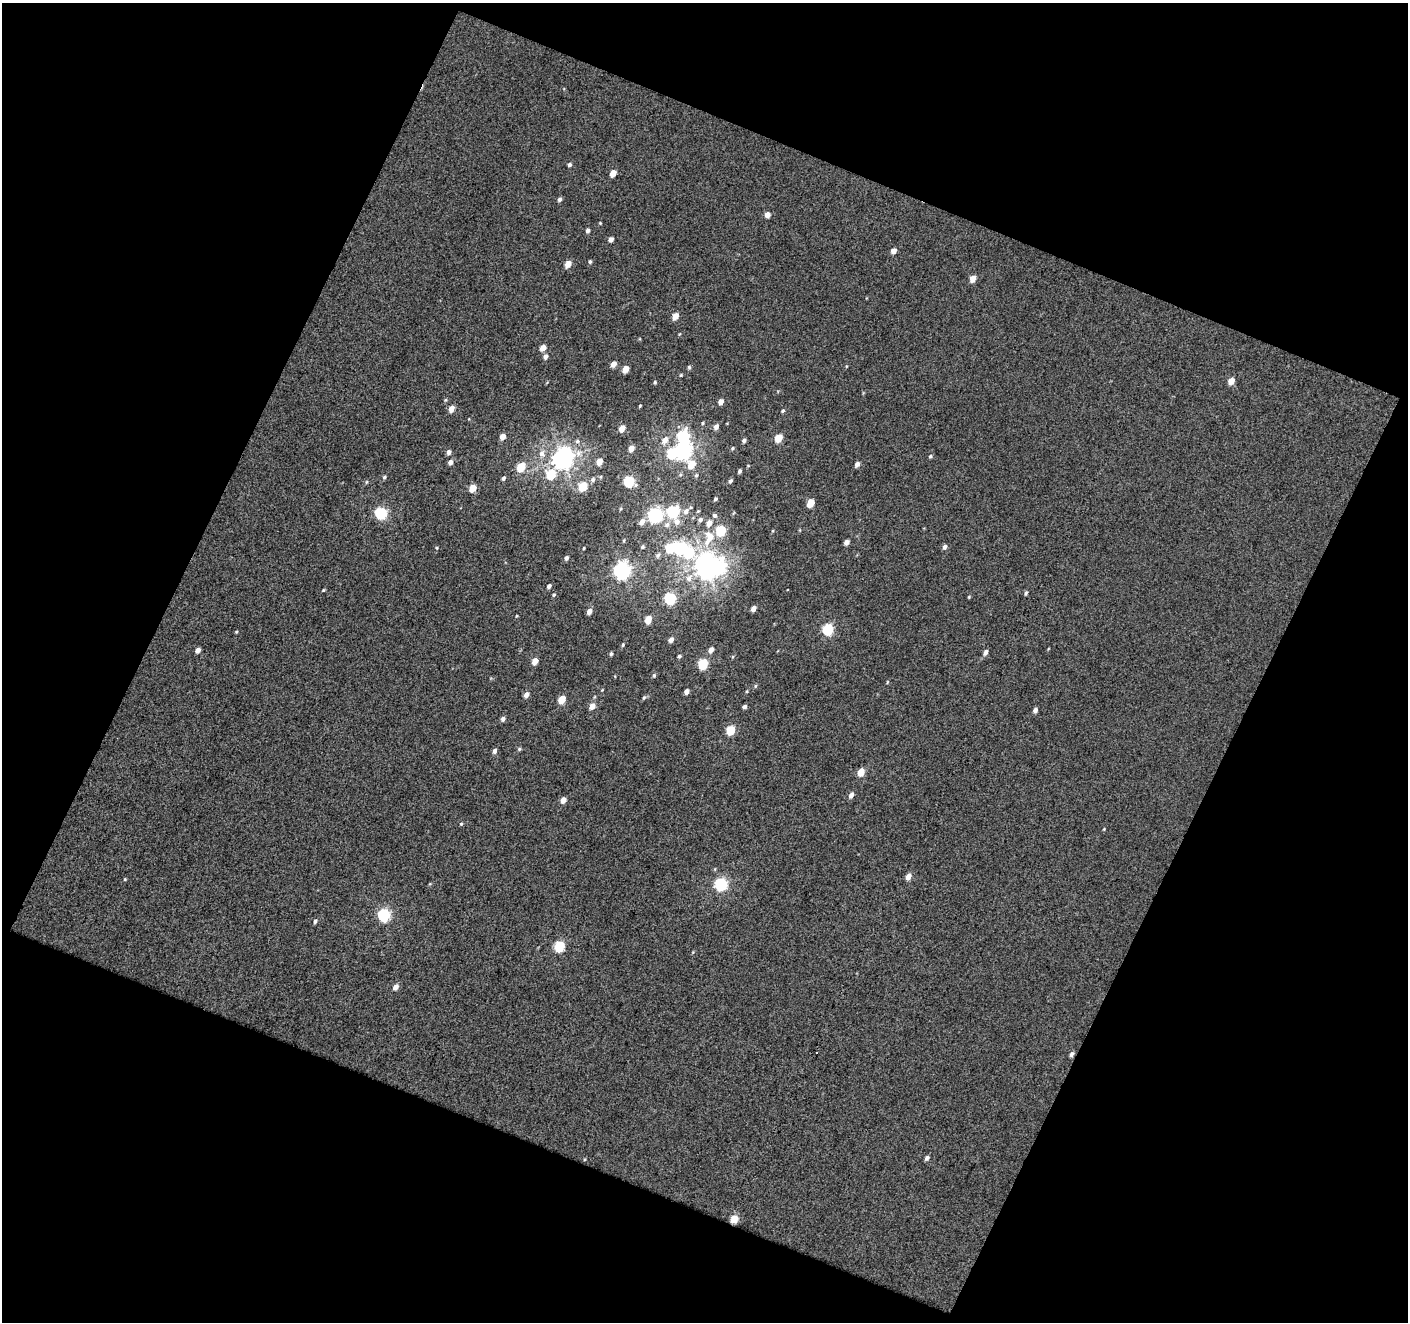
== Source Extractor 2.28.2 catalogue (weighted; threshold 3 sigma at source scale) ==
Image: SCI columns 1-1406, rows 59-1378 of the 1407 x 1433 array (HDU 1 of 3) = the unmasked area's bounding box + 8 px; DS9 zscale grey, full resolution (1 PNG px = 1 image px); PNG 1410 x 1324 px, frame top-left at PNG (2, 3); no overlay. Shown black and unused: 44% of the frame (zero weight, under 3 of 4 exposures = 1% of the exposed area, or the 3 px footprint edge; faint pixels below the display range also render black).
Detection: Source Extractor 2.28.2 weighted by HDU 2 'WHT'. Background -0.263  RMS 2.6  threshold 11.6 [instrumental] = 3 sigma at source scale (4.5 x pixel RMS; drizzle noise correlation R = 1.50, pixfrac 1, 0.0396/0.0396 arcsec/px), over >= 5 px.
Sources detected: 135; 5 inside a brighter object's white glare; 1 cosmic-ray / hot-pixel residue — not listed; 1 inside a brighter listed object's ellipse — not listed separately; the other 128 listed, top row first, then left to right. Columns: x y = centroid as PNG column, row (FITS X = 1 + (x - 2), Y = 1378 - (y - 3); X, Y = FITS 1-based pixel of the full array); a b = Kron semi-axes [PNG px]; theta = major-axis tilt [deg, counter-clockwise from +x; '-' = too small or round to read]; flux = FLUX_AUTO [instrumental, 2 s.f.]
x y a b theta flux
569 165 5 4 - 510
613 173 5 4 - 2900
559 199 5 4 - 650
767 215 5 4 - 1800
600 223 3 3 - 200
588 230 5 4 - 680
611 239 4 4 - 1200
894 251 5 4 - 1800
590 262 5 3 - 370
568 264 5 4 - 2700
973 278 5 4 - 2800
675 316 5 4 - 2700
543 348 5 4 - 2600
545 357 6 5 - 900
613 364 5 4 - 2100
689 367 5 5 - 360
625 369 5 4 - 3100
681 375 4 4 - 250
1231 381 5 4 - 3200
655 382 5 4 - 330
721 402 5 4 - 1700
640 406 3 3 - 230
451 409 6 5 - 2100
783 411 4 4 - 370
703 423 4 4 - 300
716 427 6 5 - 1200
622 428 5 4 - 2800
503 436 5 5 - 2200
778 438 5 5 - 5600
665 440 8 6 57 2000
744 440 4 4 - 720
577 441 6 5 - 570
631 448 5 4 - 2100
732 448 5 4 - 350
683 451 9 6 32 65000
449 452 5 4 - 1000
542 453 9 8 - 1400
930 456 5 4 - 370
563 458 8 7 - 150000
599 461 5 4 - 2800
450 462 5 5 - 1100
692 464 8 6 -54 5300
857 464 5 4 - 1100
521 467 6 5 - 8300
739 471 4 3 - 520
551 474 6 5 - 11000
696 475 5 4 - 390
384 477 5 5 - 390
503 478 5 4 - 560
593 479 7 5 62 540
629 481 6 5 - 18000
730 481 6 4 56 570
366 482 5 3 - 250
583 486 6 5 - 8300
472 488 5 4 - 4600
715 499 4 4 - 400
810 503 6 5 - 5000
686 511 8 7 - 1300
673 512 7 6 - 23000
381 513 6 5 - 25000
655 515 7 7 - 49000
715 515 6 5 - 600
700 520 6 5 - 680
677 521 8 7 - 1400
642 522 6 5 - 1700
709 523 6 5 - 1900
667 525 8 7 - 1000
721 530 6 5 - 13000
710 536 13 10 -54 3300
847 542 5 4 - 1400
642 547 4 4 - 390
945 547 5 4 - 910
584 548 3 2 - 220
670 548 6 5 - 8900
679 548 7 6 - 25000
658 555 7 5 47 610
566 558 5 4 - 710
707 569 7 6 - 100000
622 571 7 6 - 82000
689 578 11 9 59 1800
549 586 5 4 - 920
323 590 4 3 - 220
1026 593 5 3 - 380
554 595 5 4 - 350
969 597 5 4 - 220
670 598 6 5 - 25000
753 609 5 4 - 1400
589 611 5 4 - 1600
648 619 5 4 - 4100
828 629 6 5 - 20000
236 632 4 3 - 230
671 640 5 4 - 1200
623 645 5 4 - 330
198 650 5 4 - 1400
711 650 5 4 - 1400
985 652 7 5 70 930
611 654 5 4 - 440
679 656 4 4 - 500
535 661 5 4 - 2600
703 664 6 5 - 15000
654 675 6 5 - 390
755 686 5 3 - 270
686 692 5 4 - 1200
526 695 5 4 - 1400
644 698 6 5 - 380
562 699 5 5 - 4600
592 706 5 5 - 2200
744 707 4 4 - 620
1035 710 5 4 - 910
503 719 5 5 - 750
730 730 6 5 - 8700
519 749 5 5 - 340
494 751 5 4 - 990
861 772 5 4 - 4300
851 795 6 5 - 1100
563 800 5 4 - 1800
461 824 5 4 - 310
1104 829 3 3 - 190
908 876 6 5 - 1800
125 879 4 3 - 230
721 884 6 6 - 30000
384 915 6 5 - 30000
315 921 5 4 - 550
559 946 6 5 - 17000
396 987 6 5 - 1400
1072 1054 6 4 64 670
927 1158 5 4 - 670
734 1219 5 4 - 5300